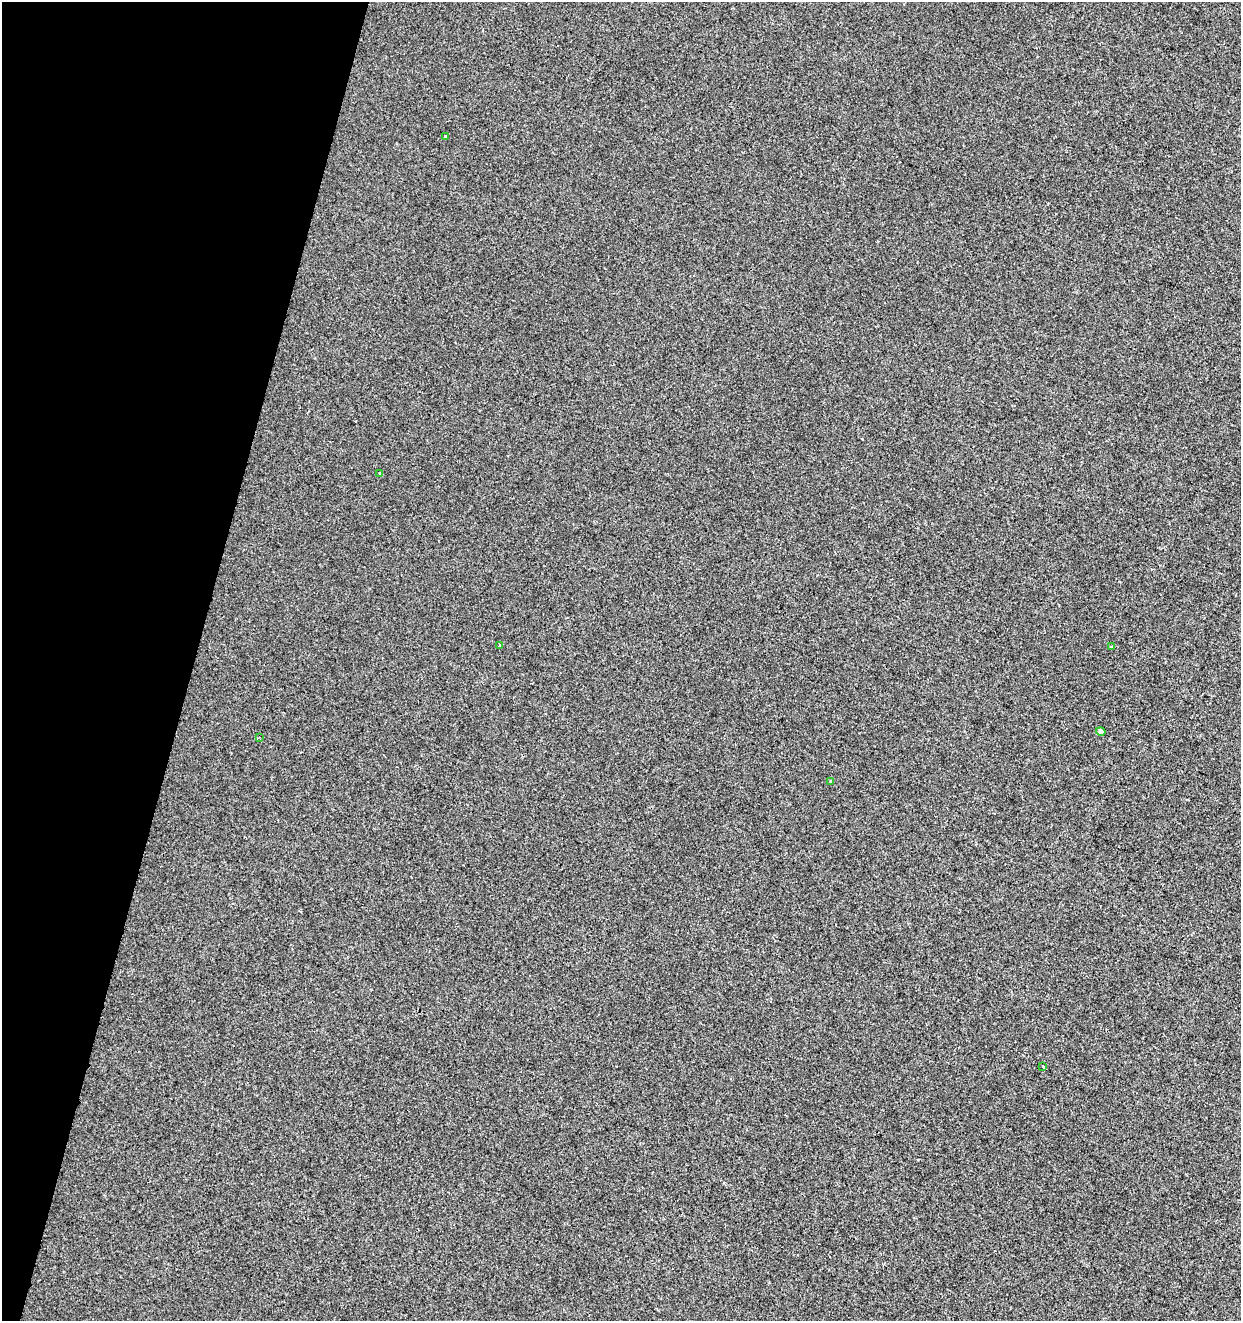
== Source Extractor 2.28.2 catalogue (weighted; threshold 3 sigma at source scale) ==
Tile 9 of 4 x 4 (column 1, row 3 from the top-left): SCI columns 218-1456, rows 1328-2646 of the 5452 x 5285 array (HDU 1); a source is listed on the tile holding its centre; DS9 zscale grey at full resolution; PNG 1243 x 1323 px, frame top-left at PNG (2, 2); each listed source drawn as its Kron ellipse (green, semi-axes under 4 px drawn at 4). Shown black and unused: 16% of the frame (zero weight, under 2 of 3 exposures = <1% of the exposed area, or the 3 px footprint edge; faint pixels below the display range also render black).
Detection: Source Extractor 2.28.2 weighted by HDU 2 'WHT'; one run over the whole footprint, this tile lists its part. Background -3.79e-04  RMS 0.0041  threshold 0.0187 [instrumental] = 3 sigma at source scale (4.5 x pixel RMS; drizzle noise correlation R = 1.50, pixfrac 1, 0.0396/0.0396 arcsec/px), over >= 5 px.
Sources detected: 9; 1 cosmic-ray / hot-pixel residue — neither listed nor drawn; the other 8 listed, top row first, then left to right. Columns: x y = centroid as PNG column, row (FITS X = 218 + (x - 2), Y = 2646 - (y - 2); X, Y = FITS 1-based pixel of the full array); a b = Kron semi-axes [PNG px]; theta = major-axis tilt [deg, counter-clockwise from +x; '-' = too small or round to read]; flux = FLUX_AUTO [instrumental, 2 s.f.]
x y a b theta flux
445 136 3 3 - 1
380 474 3 3 - 0.45
500 645 3 3 - 0.73
1112 647 3 3 - 1.1
1101 731 5 4 - 1.9
259 737 3 3 - 0.31
830 781 3 2 - 0.56
1043 1066 3 3 - 0.91